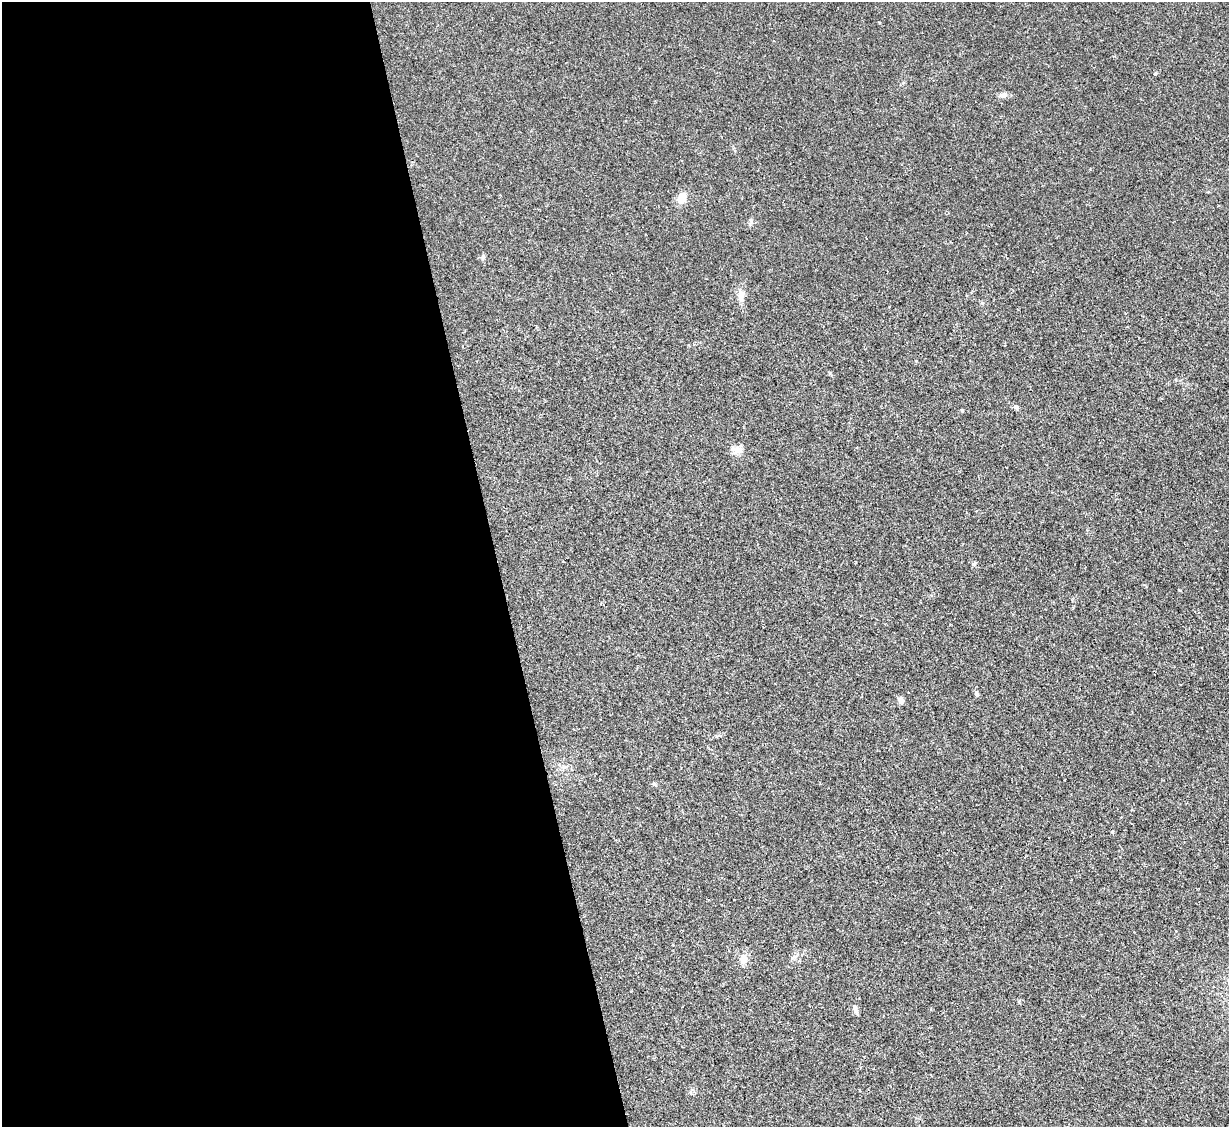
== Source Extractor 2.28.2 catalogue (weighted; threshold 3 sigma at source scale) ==
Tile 9 of 4 x 4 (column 1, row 3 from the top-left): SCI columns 2-1228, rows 1377-2501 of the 4908 x 4890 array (HDU 1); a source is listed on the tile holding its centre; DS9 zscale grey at full resolution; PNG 1231 x 1129 px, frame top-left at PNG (2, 2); no overlay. Shown black and unused: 40% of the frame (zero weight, under 2 of 3 exposures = <1% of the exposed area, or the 3 px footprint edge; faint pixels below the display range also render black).
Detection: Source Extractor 2.28.2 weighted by HDU 2 'WHT'; one run over the whole footprint, this tile lists its part. Background 0.0692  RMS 0.0091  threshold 0.0411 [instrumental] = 3 sigma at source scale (4.5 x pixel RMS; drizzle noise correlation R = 1.50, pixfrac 1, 0.05/0.05 arcsec/px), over >= 5 px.
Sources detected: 16; all 16 listed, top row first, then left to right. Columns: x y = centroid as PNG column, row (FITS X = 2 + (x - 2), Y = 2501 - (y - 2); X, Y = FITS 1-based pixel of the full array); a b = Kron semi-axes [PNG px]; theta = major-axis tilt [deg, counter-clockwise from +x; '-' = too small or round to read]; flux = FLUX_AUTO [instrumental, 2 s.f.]
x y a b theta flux
1155 74 4 3 - 1.6
1003 95 10 6 10 3.9
682 198 11 9 75 10
751 221 7 4 -72 1.5
483 257 7 5 80 2.1
741 295 15 8 84 6.4
1016 407 7 5 -11 2
962 410 5 3 - 0.83
732 449 8 8 - 3.7
974 564 7 4 44 1.2
1180 590 5 3 - 0.73
977 694 7 5 -60 1.7
901 700 9 7 -67 3.3
654 784 6 4 -72 1.1
743 959 11 9 -73 6.9
856 1010 14 5 -72 3